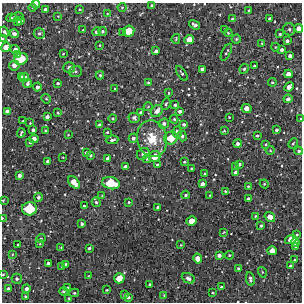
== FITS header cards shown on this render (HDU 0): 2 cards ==
NAXIS1  =                  300 / Width of image
NAXIS2  =                  300 / Height of image

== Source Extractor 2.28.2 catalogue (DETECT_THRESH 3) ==
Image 300 x 300 px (HDU 0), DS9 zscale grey, 1 PNG px = 1 image px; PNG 304 x 304 px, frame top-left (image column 1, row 300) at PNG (2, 3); each listed source drawn as its Kron ellipse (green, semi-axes under 4 px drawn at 4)
Background 1730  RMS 190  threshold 560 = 3 sigma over >= 5 px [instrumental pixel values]
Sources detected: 191; all 191 listed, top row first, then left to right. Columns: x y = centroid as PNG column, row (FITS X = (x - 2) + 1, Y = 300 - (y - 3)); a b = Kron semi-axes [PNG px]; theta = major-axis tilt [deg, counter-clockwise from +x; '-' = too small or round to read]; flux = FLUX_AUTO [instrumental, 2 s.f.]
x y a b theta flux
36 4 4 3 - 54000
152 5 4 3 - 17000
33 7 4 3 - 14000
122 7 4 4 - 14000
46 9 3 3 - 40000
79 9 4 3 - 12000
249 10 3 3 - 14000
107 14 4 2 - 10000
58 16 2 2 - 7500
17 17 6 4 11 15000
11 18 5 4 - 18000
232 19 3 3 - 19000
270 19 4 3 - 44000
21 20 4 3 - 36000
18 22 3 3 - 25000
194 25 6 3 -33 37000
299 28 4 4 - 79000
225 29 3 2 - 10000
289 29 6 6 - 31000
83 30 3 2 - 7400
102 31 4 4 - 25000
129 31 6 5 - 240000
4 32 5 4 - 31000
96 32 4 4 - 24000
39 33 5 5 - 25000
123 33 3 2 - 9400
228 33 4 3 - 13000
14 34 5 4 - 44000
280 34 3 3 - 15000
3 39 4 3 - 12000
176 39 5 3 - 12000
189 39 5 4 - 130000
236 39 4 4 - 16000
287 41 4 3 - 37000
262 43 3 3 - 10000
100 45 4 3 - 11000
6 47 5 4 - 110000
275 47 4 3 - 8900
15 49 5 4 - 65000
282 50 3 3 - 36000
156 51 4 3 - 35000
226 52 9 3 63 20000
18 54 3 3 - 30000
63 54 2 2 - 9900
290 56 4 3 - 43000
21 59 7 6 - 320000
14 65 5 5 - 68000
254 66 3 3 - 23000
69 68 6 5 - 46000
202 69 3 3 - 43000
244 69 5 4 - 26000
76 71 6 5 - 25000
182 73 8 3 -57 21000
288 74 4 4 - 64000
100 75 4 3 - 19000
21 77 4 3 - 25000
24 77 5 4 - 26000
148 82 3 3 - 16000
272 82 4 3 - 14000
28 83 4 3 - 30000
58 83 3 3 - 18000
37 87 4 4 - 42000
289 87 5 4 - 76000
115 89 3 3 - 18000
169 93 4 2 - 9500
46 99 5 4 - 15000
288 99 4 4 - 47000
166 104 6 3 68 16000
175 105 3 3 - 20000
148 107 4 3 - 7800
246 108 5 4 - 98000
7 111 4 4 - 48000
157 111 7 5 50 75000
180 111 4 4 - 34000
141 112 3 3 - 29000
58 113 4 3 - 11000
47 117 4 3 - 47000
229 117 3 2 - 8400
113 118 4 4 - 15000
134 118 5 5 - 30000
174 119 4 4 - 18000
300 119 3 2 - 15000
23 121 3 2 - 11000
30 123 2 2 - 8900
164 124 5 5 - 41000
184 124 4 4 - 27000
99 125 4 3 - 29000
33 130 4 3 - 32000
276 130 3 3 - 27000
46 131 3 3 - 19000
224 131 4 3 - 13000
107 132 3 2 - 17000
177 132 6 4 -87 37000
21 133 5 2 - 17000
68 135 4 4 - 9600
182 136 5 4 - 30000
257 136 3 3 - 15000
133 138 5 4 - 36000
171 138 7 6 - 250000
34 139 4 4 - 74000
152 139 18 15 -79 290000
112 140 6 4 7 32000
30 142 3 3 - 20000
293 143 5 3 - 15000
238 144 4 4 - 39000
266 144 3 3 - 14000
270 150 4 4 - 14000
299 151 4 3 - 24000
86 152 3 3 - 24000
143 154 7 5 37 45000
90 155 3 3 - 19000
63 157 2 2 - 7400
155 157 6 5 - 150000
108 158 4 3 - 56000
147 159 4 3 - 19000
48 161 4 3 - 39000
184 162 3 3 - 16000
239 164 4 3 - 23000
157 165 4 4 - 23000
125 167 4 3 - 44000
235 167 3 3 - 17000
191 168 3 3 - 15000
235 172 4 3 - 40000
205 174 3 3 - 22000
19 175 4 3 - 46000
74 182 7 4 -47 140000
111 183 9 6 -11 420000
202 184 4 3 - 52000
264 184 4 4 - 14000
248 186 3 2 - 11000
225 191 3 2 - 17000
186 195 4 3 - 21000
210 195 3 2 - 7200
102 196 3 2 - 7300
38 197 4 4 - 29000
248 199 4 3 - 32000
3 200 4 3 - 10000
96 202 5 4 - 23000
129 202 3 2 - 12000
84 206 3 3 - 18000
158 207 3 3 - 22000
29 209 7 6 - 480000
255 216 3 2 - 11000
270 217 5 4 - 110000
2 218 3 2 - 7200
191 221 5 4 - 140000
82 224 4 3 - 26000
261 226 4 3 - 20000
224 232 3 2 - 9900
297 235 3 3 - 18000
41 238 4 4 - 15000
291 239 6 4 18 120000
295 242 4 4 - 52000
18 244 3 2 - 12000
40 244 4 3 - 11000
181 245 4 3 - 11000
61 247 3 2 - 7800
296 247 4 3 - 27000
89 248 3 3 - 23000
272 251 5 4 - 120000
12 254 4 3 - 12000
219 255 4 3 - 45000
229 255 4 3 - 16000
198 259 5 4 - 85000
295 260 4 3 - 15000
48 263 4 3 - 43000
66 264 3 3 - 26000
62 266 3 3 - 14000
290 266 3 3 - 18000
238 269 3 3 - 18000
262 272 5 3 - 12000
3 274 4 3 - 11000
88 276 3 3 - 9400
119 278 5 5 - 190000
188 278 7 4 -27 48000
17 279 5 5 - 31000
250 279 7 3 -78 29000
149 284 3 2 - 14000
221 287 3 3 - 22000
67 288 3 3 - 17000
8 289 4 3 - 30000
26 289 4 4 - 44000
107 290 3 2 - 13000
63 291 4 3 - 19000
74 293 5 4 - 17000
213 293 3 2 - 12000
125 295 3 3 - 16000
164 295 4 3 - 9300
25 296 4 3 - 14000
128 297 4 3 - 36000
69 298 3 3 - 11000
At the frame edge (FLAGS 8, measured only in part): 8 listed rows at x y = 36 4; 194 25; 299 28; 3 39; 300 119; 3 200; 2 218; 3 274

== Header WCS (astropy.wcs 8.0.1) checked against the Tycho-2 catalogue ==
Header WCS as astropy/WCSLIB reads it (CRVAL/CRPIX/CD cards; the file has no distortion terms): RA---TAN/DEC--TAN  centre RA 17:27:33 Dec -30:49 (261.89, -30.81 deg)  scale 1.7 arcsec/px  FOV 8.5' x 8.5'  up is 0 deg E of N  parity normal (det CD < 0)
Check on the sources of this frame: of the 60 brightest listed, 5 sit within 2.5 arcsec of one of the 5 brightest Tycho-2 stars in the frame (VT <= 12.28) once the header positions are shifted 1.98 arcsec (1.67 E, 1.06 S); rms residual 0.89 arcsec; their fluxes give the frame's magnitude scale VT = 25.40 - 2.5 log10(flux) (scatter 0.33 mag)
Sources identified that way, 5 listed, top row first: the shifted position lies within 2.5 arcsec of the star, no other Tycho-2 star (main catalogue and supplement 1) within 5.0 arcsec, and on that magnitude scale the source's flux lands within +1.5 / -3 mag of the star's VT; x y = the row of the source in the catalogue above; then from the Tycho-2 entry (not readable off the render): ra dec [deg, ICRS J2000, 3 dp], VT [Tycho-2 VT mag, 2 dp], TYC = Tycho-2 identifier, HIP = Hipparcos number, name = IAU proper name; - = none
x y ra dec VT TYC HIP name
129 31 261.901 -30.751 12.28 7375-128-1 - -
21 59 261.960 -30.764 11.63 7375-322-1 - -
171 138 261.878 -30.802 12.04 7375-112-1 - -
111 183 261.911 -30.823 10.88 7375-401-1 - -
29 209 261.956 -30.835 10.28 7375-196-1 - -